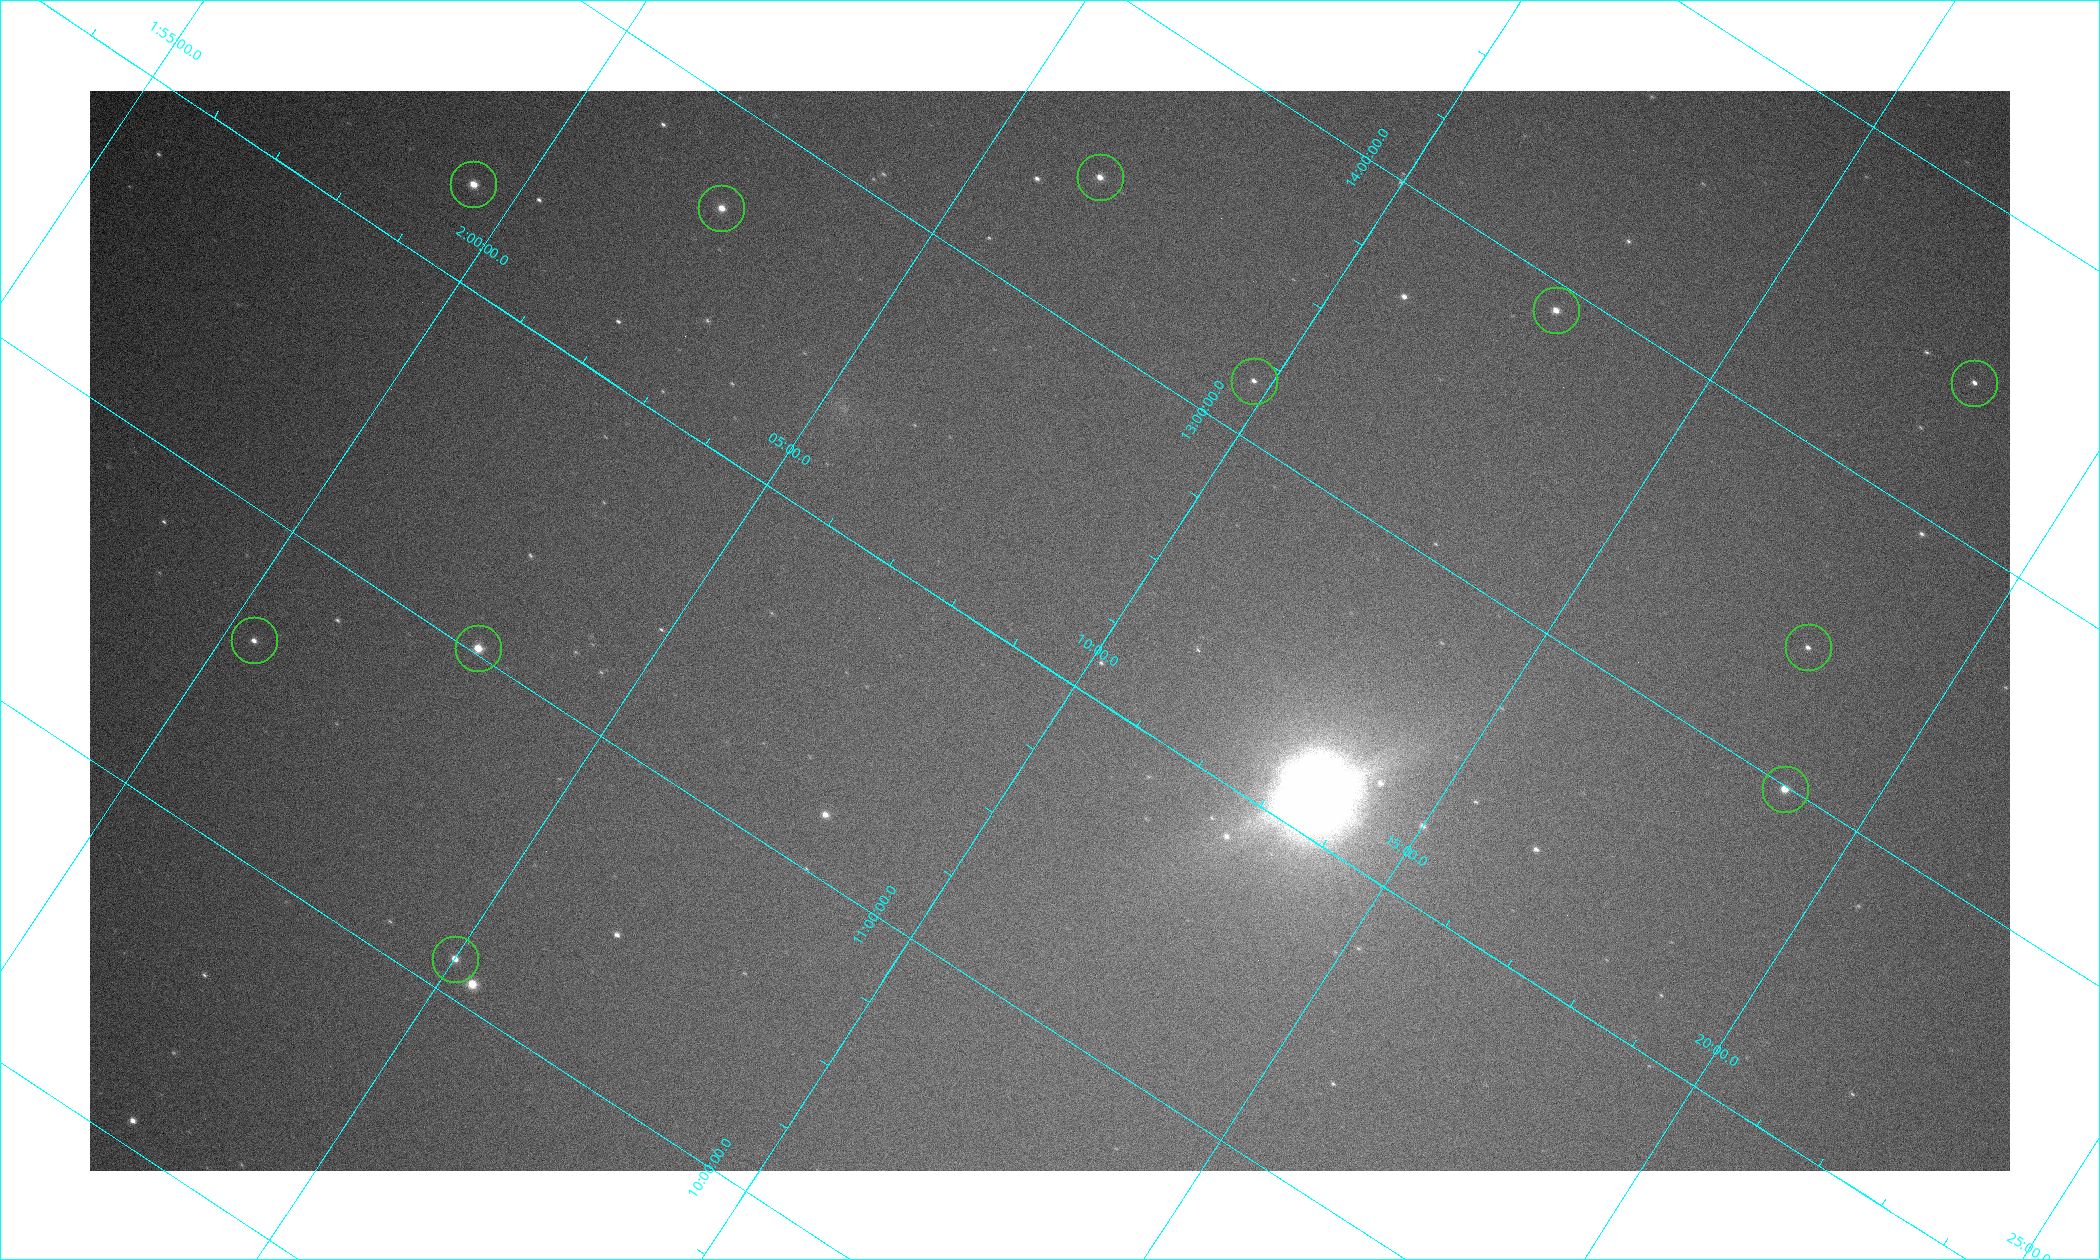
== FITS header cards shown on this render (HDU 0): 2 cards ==
NAXIS1  =                 1920
NAXIS2  =                 1080

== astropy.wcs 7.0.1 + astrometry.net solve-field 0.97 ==
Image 1920 x 1080 px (HDU 0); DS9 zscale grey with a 90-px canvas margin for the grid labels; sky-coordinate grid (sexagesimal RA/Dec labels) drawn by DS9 from the SOLVED WCS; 11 Tycho-2 reference stars matched to detected sources circled (green)
Header WCS: none
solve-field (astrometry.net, Tycho-2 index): SOLVED blind (the file carries no WCS)
Solved WCS: RA---TAN-SIP/DEC--TAN-SIP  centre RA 02:09:18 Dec +12:07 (32.33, +12.11 deg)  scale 12 arcsec/px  FOV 382.6' x 215.2'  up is -33 deg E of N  parity flipped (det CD > 0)
(file carries no celestial WCS; the grid is the blind solution)
Tycho-2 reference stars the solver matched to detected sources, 11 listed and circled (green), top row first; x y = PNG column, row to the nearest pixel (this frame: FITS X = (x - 90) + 1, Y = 1080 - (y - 91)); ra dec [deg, ICRS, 3 dp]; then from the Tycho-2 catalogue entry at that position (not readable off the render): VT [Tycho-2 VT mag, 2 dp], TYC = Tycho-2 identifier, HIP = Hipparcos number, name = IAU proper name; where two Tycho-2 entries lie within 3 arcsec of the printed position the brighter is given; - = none
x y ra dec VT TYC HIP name
1100 177 31.623 +13.462 7.26 636-880-1 9828 -
473 184 29.858 +12.295 6.10 626-754-1 9295 -
721 208 30.604 +12.685 6.99 629-1412-1 9517 -
1556 310 33.178 +13.918 7.25 636-28-1 10300 -
1254 381 32.444 +13.176 7.73 636-237-1 10094 -
1974 383 34.515 +14.467 7.72 637-1018-1 10727 -
254 640 30.095 +10.630 7.70 626-1289-1 9369 -
1808 647 34.525 +13.430 7.86 637-948-1 10730 -
478 648 30.740 +11.019 6.67 633-356-1 9569 -
1785 789 34.717 +12.992 7.01 637-807-1 10784 -
455 959 31.252 +10.116 7.14 633-745-1 9718 -